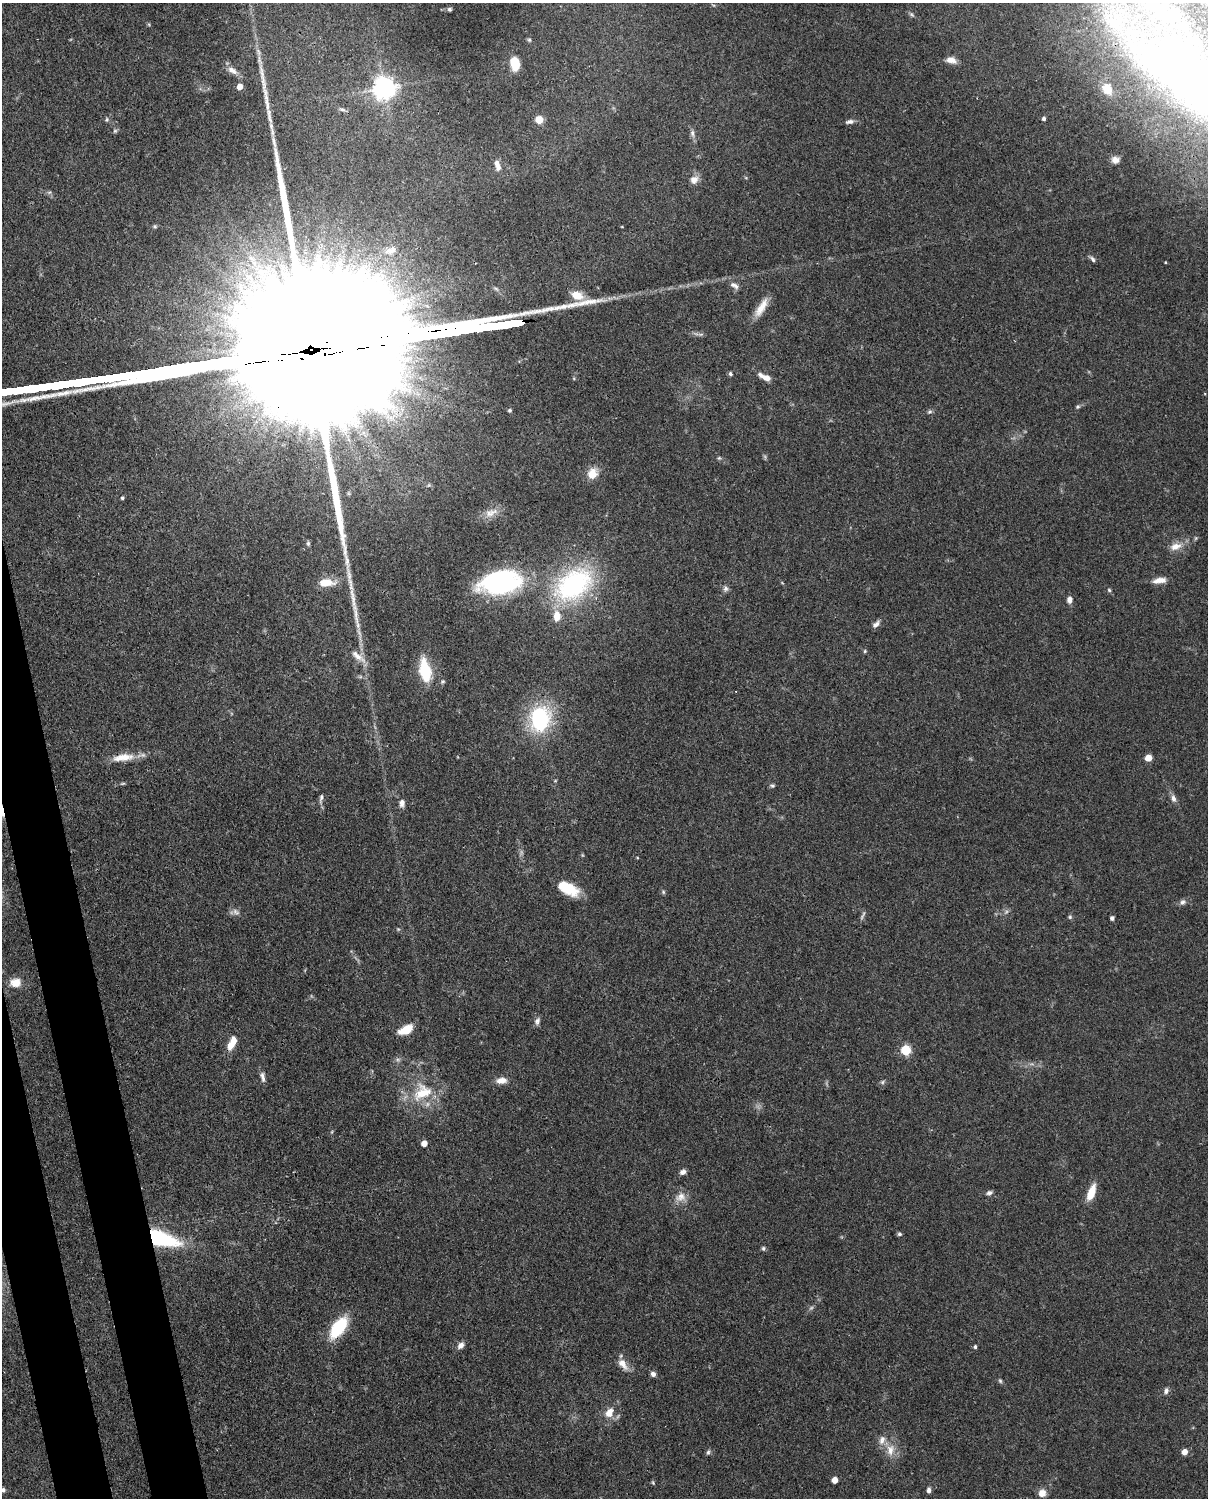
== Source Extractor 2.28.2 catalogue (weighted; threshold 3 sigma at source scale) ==
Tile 7 of 4 x 3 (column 3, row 2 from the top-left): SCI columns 2500-3705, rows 1762-3257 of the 4999 x 4907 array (HDU 1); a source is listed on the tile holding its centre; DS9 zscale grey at full resolution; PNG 1210 x 1500 px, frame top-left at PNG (2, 3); no overlay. Shown black and unused: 4% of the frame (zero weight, under 3 of 4 exposures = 7% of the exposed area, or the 3 px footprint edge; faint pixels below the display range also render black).
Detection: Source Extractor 2.28.2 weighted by HDU 2 'WHT'; one run over the whole footprint, this tile lists its part. Background 0.114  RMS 0.0042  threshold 0.0187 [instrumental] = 3 sigma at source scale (4.5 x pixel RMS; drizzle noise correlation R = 1.50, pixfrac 1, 0.05/0.05 arcsec/px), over >= 5 px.
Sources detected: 115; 5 too faint to see at this stretch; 3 inside a brighter object's white glare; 2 long thin detections or spike segments (spike, bleed or trail) — not listed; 4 inside a brighter listed object's ellipse — not listed separately; the other 101 listed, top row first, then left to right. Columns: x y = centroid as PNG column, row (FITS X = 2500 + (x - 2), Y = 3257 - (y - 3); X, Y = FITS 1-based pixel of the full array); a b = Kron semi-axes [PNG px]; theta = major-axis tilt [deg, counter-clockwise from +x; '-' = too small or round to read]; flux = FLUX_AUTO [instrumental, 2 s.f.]
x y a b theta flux
449 9 6 4 0 0.7
1169 15 9 6 0 1.4
1114 22 27 23 5 19
529 40 6 5 - 0.59
951 60 12 8 -11 3
515 64 12 9 -81 8.4
232 70 15 7 -33 2.6
240 86 5 4 - 4
385 88 7 7 - 350
1107 89 19 15 -65 7.4
342 109 9 4 -11 0.94
107 119 6 5 - 0.67
1044 119 4 4 - 0.92
539 120 8 7 - 4.3
850 122 10 5 6 1.6
115 131 6 4 1 0.69
692 133 11 6 -84 1.5
1115 160 9 8 - 2.2
497 163 10 7 -80 2.2
694 180 11 10 - 3
49 192 6 4 -16 0.74
155 226 6 5 - 0.58
391 251 20 11 21 6.4
1092 259 9 4 -53 1.1
1165 262 4 2 - 0.32
254 263 11 7 -73 3.7
734 285 14 7 -30 2.2
577 295 16 11 -20 5.3
761 307 27 9 59 5.9
730 374 5 4 - 0.79
766 378 10 6 -22 2.9
1078 407 6 5 - 0.7
510 410 5 5 - 0.65
930 412 7 5 32 0.84
719 458 6 5 - 0.57
592 474 14 12 55 5.2
122 498 4 4 - 0.69
491 513 22 10 20 4.7
308 543 6 5 - 0.72
1175 546 17 10 17 4.5
502 576 46 22 -20 45
1159 580 18 7 10 3.5
326 582 16 8 1 7.8
574 584 56 36 34 59
726 588 8 6 -47 1.3
1109 590 5 5 - 0.59
1069 600 8 6 -89 2
876 624 11 6 42 1.8
865 651 5 4 - 0.53
358 656 25 9 -38 4.3
425 671 21 10 -79 20
443 681 6 6 - 0.7
540 719 25 19 81 40
123 757 31 10 8 7.4
1148 758 5 5 - 7.7
123 784 8 4 9 0.58
772 785 7 5 -11 0.78
321 798 14 5 81 1.4
1173 799 10 6 -73 1.9
402 803 9 6 82 2.1
637 858 4 3 - 0.35
569 889 21 13 -26 12
663 892 6 5 - 0.68
1182 902 8 7 - 1.4
236 912 11 7 -42 1.8
1070 917 6 5 - 0.7
1112 918 4 4 - 1.3
398 929 5 4 - 0.49
15 982 16 12 5 4.8
537 1021 10 6 66 1.5
406 1030 16 8 26 7.4
232 1043 18 8 65 5.6
906 1050 5 5 - 31
263 1077 14 6 -80 1.9
501 1080 13 7 3 3.2
882 1082 6 5 - 0.78
422 1092 31 22 30 18
424 1143 5 5 - 3.5
683 1172 7 6 - 1.6
1091 1192 17 7 70 7.7
989 1193 8 5 19 1.2
681 1197 15 12 49 4.1
899 1234 6 5 - 0.8
160 1238 27 11 -16 49
763 1248 6 6 - 0.71
338 1327 25 12 53 20
461 1345 10 7 50 2
975 1347 4 3 - 0.81
623 1364 17 9 -55 4.2
653 1374 6 5 - 1.5
1000 1381 6 5 - 0.69
1166 1391 8 6 75 1.4
609 1412 14 10 57 4.8
890 1450 17 12 83 5.5
708 1452 7 5 62 0.87
1185 1452 5 5 - 4.7
834 1480 5 5 - 4.8
653 1482 6 4 -70 0.51
3 1490 7 6 - 1.3
929 1490 7 5 -89 1.3
1042 1493 9 8 - 3.2
Overlapping masked pixels (flux is a lower limit): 1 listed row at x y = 160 1238
Isophote crosses this tile's border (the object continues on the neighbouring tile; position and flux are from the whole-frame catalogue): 1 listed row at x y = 3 1490